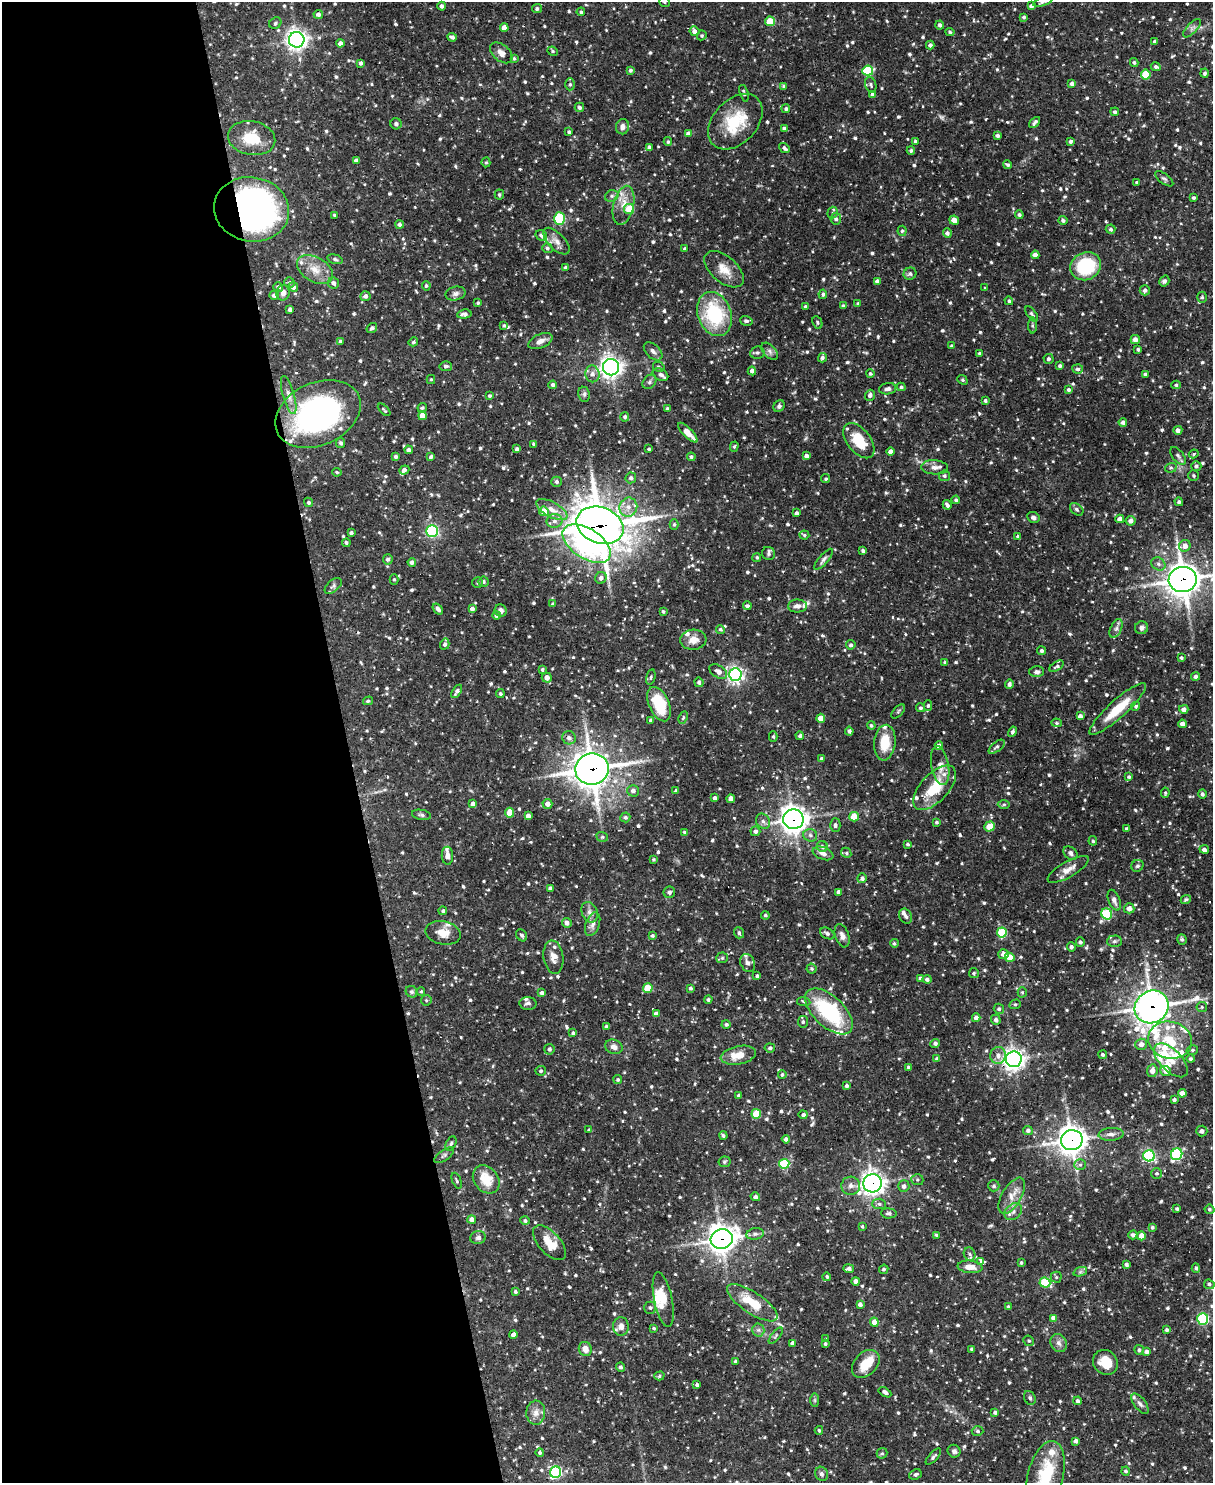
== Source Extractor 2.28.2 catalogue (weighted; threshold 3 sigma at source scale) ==
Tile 5 of 4 x 3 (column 1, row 2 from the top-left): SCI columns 1-1211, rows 1729-3209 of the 4844 x 4825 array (HDU 1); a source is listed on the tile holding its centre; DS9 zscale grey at full resolution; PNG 1215 x 1485 px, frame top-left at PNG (2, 2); each listed source drawn as its Kron ellipse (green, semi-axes under 4 px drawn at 4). Shown black and unused: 29% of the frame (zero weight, under 2 of 3 exposures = <1% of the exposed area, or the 3 px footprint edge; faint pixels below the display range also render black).
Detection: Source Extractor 2.28.2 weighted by HDU 2 'WHT'; one run over the whole footprint, this tile lists its part. Background 0.0919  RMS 0.0031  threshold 0.0138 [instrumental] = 3 sigma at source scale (4.5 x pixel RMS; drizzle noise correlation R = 1.50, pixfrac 1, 0.05/0.05 arcsec/px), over >= 5 px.
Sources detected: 1020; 1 too faint to see at this stretch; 4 inside a brighter object's white glare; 4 cosmic-ray / hot-pixel residue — neither listed nor drawn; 33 inside a brighter listed object's ellipse — not listed separately; of the other 978, all 500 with FLUX_AUTO >= 0.47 (the completeness limit of this list) listed and drawn (478 fainter detections not listed), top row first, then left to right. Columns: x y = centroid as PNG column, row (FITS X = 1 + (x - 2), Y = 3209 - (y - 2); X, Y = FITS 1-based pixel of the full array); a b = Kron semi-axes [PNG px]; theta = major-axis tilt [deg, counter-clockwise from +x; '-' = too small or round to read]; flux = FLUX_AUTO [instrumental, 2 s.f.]
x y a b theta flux
665 2 5 4 - 0.51
1043 2 10 4 19 0.7
442 6 4 4 - 0.89
1031 6 4 4 - 0.95
537 9 5 4 - 0.69
581 12 4 4 - 0.62
318 14 4 4 - 1.2
1024 17 4 4 - 0.58
770 21 5 4 - 6.7
275 23 6 5 - 0.71
940 25 4 4 - 0.78
504 28 4 4 - 2.4
1192 28 12 5 47 1
694 31 5 4 - 1.5
950 32 4 4 - 0.5
702 35 5 4 - 0.5
452 37 5 4 - 0.88
297 40 8 7 - 170
1155 41 3 3 - 0.63
340 43 4 4 - 1.2
930 45 4 4 - 0.9
553 51 5 4 - 0.49
501 53 13 8 -40 2.1
514 58 4 3 - 0.52
361 63 4 3 - 0.76
1134 63 4 4 - 0.58
1156 67 5 4 - 0.63
630 70 4 3 - 0.64
868 71 5 5 - 21
1205 73 4 4 - 0.61
1146 74 5 5 - 8.8
570 84 6 5 - 0.6
1072 84 4 4 - 1.1
871 85 8 5 -71 0.67
784 86 4 3 - 0.58
744 93 8 4 -72 0.72
873 94 4 4 - 1.8
579 107 5 4 - 0.78
786 109 4 4 - 0.58
1115 112 4 4 - 0.7
735 122 32 22 47 13
1035 123 7 3 47 0.72
396 124 6 5 - 0.98
623 127 7 6 - 1.3
784 128 4 4 - 0.84
569 132 4 4 - 0.59
688 133 4 4 - 1.4
997 135 4 3 - 0.84
252 138 24 17 -10 8.1
915 141 3 3 - 0.5
1070 141 4 3 - 0.74
668 142 4 4 - 0.56
649 148 4 4 - 1.1
784 148 6 4 -41 0.71
911 150 4 4 - 0.61
356 160 4 3 - 1.1
486 162 5 4 - 0.49
1008 165 5 3 - 0.59
1164 179 11 5 -37 0.73
1137 182 3 3 - 0.55
499 194 5 5 - 0.52
612 196 7 5 21 0.79
1194 198 3 3 - 0.6
623 205 20 10 77 4.2
252 209 38 32 -11 110
629 209 5 5 - 9.3
833 213 6 5 - 0.53
334 215 3 3 - 0.51
1019 215 4 4 - 0.8
559 218 6 5 - 27
836 219 6 5 - 0.84
954 220 5 4 - 2.7
1063 220 4 4 - 0.73
399 224 4 4 - 0.96
1111 229 5 4 - 0.66
902 231 5 4 - 0.55
947 233 5 4 - 0.88
541 235 6 5 - 0.72
556 241 17 8 -45 2.2
547 248 5 5 - 0.69
685 249 4 4 - 0.55
1035 255 4 4 - 1.3
335 259 8 4 -15 0.58
1086 266 16 13 26 18
566 267 4 4 - 0.64
724 269 23 13 -41 4.5
315 270 19 12 -30 4.8
910 274 6 6 - 0.87
877 281 4 4 - 1
1164 281 6 5 - 0.71
289 283 5 5 - 0.57
334 283 6 5 - 1.1
426 286 5 4 - 0.56
278 287 5 4 - 1
293 287 5 4 - 1.3
985 288 3 3 - 0.5
1145 290 5 5 - 0.94
283 293 8 6 80 1.7
455 294 10 7 13 1.1
823 294 4 4 - 0.62
274 295 5 4 - 0.86
365 296 5 5 - 1.1
1202 297 5 5 - 0.51
1009 301 4 4 - 0.49
478 303 4 4 - 0.5
858 303 4 4 - 0.48
843 306 4 4 - 0.58
805 307 4 3 - 0.48
290 309 4 3 - 1
464 314 7 4 6 1.1
715 314 23 16 -69 22
1032 314 9 4 -52 0.57
746 321 6 5 - 0.73
817 322 6 4 -64 0.5
504 325 4 3 - 0.48
1032 326 8 4 -90 0.61
372 328 5 4 - 0.82
1135 339 4 4 - 1.5
340 341 4 4 - 0.59
540 341 13 7 24 2.1
413 342 5 4 - 0.64
951 346 3 3 - 0.48
1138 349 3 3 - 0.51
653 351 11 6 -44 1.3
770 351 10 6 -46 1
757 352 7 6 - 0.7
979 353 4 4 - 0.47
822 358 5 4 - 0.66
1049 359 5 5 - 0.69
446 366 6 5 - 0.78
1060 366 4 4 - 0.61
611 367 8 8 - 160
659 367 6 5 - 0.55
1078 369 5 4 - 0.7
752 371 4 4 - 1.2
592 374 8 7 - 1.5
660 374 8 5 -30 1.2
870 374 4 4 - 0.59
1145 374 3 3 - 0.66
431 379 4 4 - 0.48
962 380 5 4 - 0.51
649 382 8 6 50 0.71
553 385 4 4 - 0.81
1176 385 4 4 - 0.48
901 387 4 3 - 0.57
888 389 9 5 9 1.1
1068 390 4 4 - 0.64
584 394 7 6 - 0.82
289 395 20 6 -74 2.1
870 395 5 5 - 1.1
490 396 4 3 - 0.56
985 401 3 3 - 0.7
779 406 6 5 - 0.71
422 408 5 4 - 0.53
667 408 4 3 - 0.57
384 410 8 3 -44 0.49
318 414 45 31 25 77
422 416 4 4 - 3.7
625 417 5 4 - 0.71
1123 422 4 4 - 1.1
1178 430 4 4 - 1.2
688 433 13 4 -45 3.1
859 441 20 11 -52 9.5
341 443 5 4 - 0.67
533 444 4 3 - 0.47
734 447 5 4 - 0.48
517 449 4 3 - 0.9
649 449 3 3 - 0.49
409 450 4 4 - 1.3
890 452 4 4 - 1.6
1194 454 5 4 - 0.51
806 456 4 4 - 1.2
1178 456 10 5 -51 0.8
396 457 4 4 - 0.83
431 457 4 3 - 0.76
691 457 4 4 - 0.74
1196 466 5 5 - 0.8
935 467 13 7 -3 1.7
1171 468 6 4 19 0.57
404 470 5 4 - 1.3
337 472 5 3 - 0.49
1194 475 5 5 - 0.5
944 476 5 5 - 0.77
631 478 5 5 - 0.94
826 479 4 4 - 0.48
557 482 5 5 - 0.81
956 500 4 4 - 0.64
309 502 5 4 - 0.62
1179 502 4 4 - 0.55
947 505 5 3 - 0.79
628 507 9 9 - 2.4
1077 509 7 5 -41 0.71
552 510 17 7 -29 3.2
544 511 5 4 - 5
796 513 4 4 - 0.74
1033 517 6 5 - 0.93
1120 519 4 4 - 1.6
554 521 8 7 - 1.3
1131 521 5 5 - 1.3
674 524 5 4 - 0.58
600 525 24 18 -20 660
432 531 5 5 - 51
351 533 4 3 - 0.7
804 535 5 4 - 0.48
1018 536 3 3 - 0.54
346 543 4 4 - 0.59
587 544 27 15 -33 150
1185 546 6 5 - 2.2
863 551 4 3 - 0.61
769 554 7 6 - 0.69
757 557 4 4 - 0.5
388 559 5 5 - 0.93
824 559 13 4 49 0.98
412 562 4 4 - 1.1
1158 564 7 6 - 0.97
601 578 6 5 - 1.1
1183 579 14 12 8 460
394 580 5 4 - 0.55
484 582 5 5 - 0.7
478 583 5 5 - 0.52
333 586 10 5 41 0.83
553 604 4 3 - 0.69
747 606 4 3 - 0.9
797 606 9 6 2 1.5
438 609 6 4 -53 0.96
472 609 4 4 - 1.2
501 611 6 6 - 1.7
663 611 3 3 - 0.49
496 615 4 4 - 0.98
1116 628 10 5 65 1.1
1142 628 6 6 - 1
720 629 4 4 - 0.61
693 640 13 10 5 2.7
445 644 5 4 - 0.82
851 645 5 4 - 0.68
1041 651 4 4 - 0.68
1181 658 3 3 - 0.6
945 662 4 4 - 0.56
1057 666 8 4 31 0.59
542 669 4 3 - 0.58
718 672 10 5 -33 2
1037 672 7 5 -2 0.89
735 674 6 6 - 96
1195 676 4 4 - 0.93
547 677 5 5 - 1.9
651 677 8 4 76 0.57
699 682 5 4 - 0.81
1009 684 5 4 - 0.96
457 691 7 4 58 1
500 694 4 4 - 0.63
368 701 5 4 - 0.58
659 704 18 10 -67 13
928 706 5 4 - 0.53
1136 706 5 4 - 0.51
920 708 4 4 - 0.59
1118 709 37 9 42 8.3
1184 709 4 4 - 1.4
898 712 8 4 48 0.55
1080 716 4 4 - 1.3
683 717 6 4 63 0.48
821 718 4 4 - 3.1
651 720 3 3 - 0.86
1056 723 5 4 - 0.5
1182 724 4 4 - 1.7
871 726 4 4 - 0.53
849 731 4 4 - 0.88
1012 732 5 4 - 0.6
800 736 4 3 - 0.7
773 737 5 4 - 0.51
569 738 7 6 - 1.3
885 743 18 10 84 7.3
939 746 4 4 - 2.3
997 747 9 4 39 0.78
821 758 4 4 - 0.69
940 766 20 8 -79 2.9
592 769 17 15 9 450
1129 777 4 4 - 0.58
935 788 27 13 47 11
633 791 6 6 - 1.3
676 791 3 3 - 0.64
1165 793 5 3 - 0.47
1202 794 4 4 - 0.78
715 798 4 3 - 1.1
731 799 4 4 - 2.3
473 804 4 4 - 1.5
547 804 5 5 - 1.7
1004 805 6 4 1 0.49
510 813 5 4 - 7.8
422 815 10 5 -10 0.73
528 816 4 4 - 1.5
625 817 5 5 - 0.75
854 817 4 4 - 7.3
793 819 10 9 - 250
763 821 8 6 -55 1.1
936 822 3 3 - 0.62
835 825 6 5 - 0.87
990 827 5 4 - 7.2
1126 829 3 3 - 0.61
755 831 5 5 - 1
685 832 4 3 - 0.57
810 835 7 6 - 0.92
602 837 6 4 -20 0.56
1093 841 5 3 - 0.56
908 844 4 3 - 0.58
822 847 6 5 - 0.73
1204 849 4 4 - 1.2
823 853 11 6 -20 1.5
846 853 5 4 - 0.53
1070 853 8 5 -42 0.97
447 856 9 5 -88 1.5
653 859 3 3 - 0.48
1137 866 6 5 - 0.6
1068 869 23 7 30 2.8
862 878 5 4 - 0.95
550 888 3 3 - 0.64
669 892 6 6 - 0.93
839 892 4 4 - 0.99
1186 899 5 4 - 0.72
1114 900 11 5 -69 1.3
1129 908 5 5 - 1.8
443 911 4 4 - 0.59
590 912 10 8 -68 1.5
1107 914 6 5 - 13
765 915 4 4 - 0.56
906 916 8 6 -65 0.83
567 923 5 4 - 1.5
593 924 12 7 70 1.6
1002 932 5 5 - 15
443 933 18 11 -12 3.7
739 933 6 5 - 0.72
827 933 8 5 -29 0.86
522 935 6 5 - 0.8
652 936 4 4 - 0.59
842 936 12 7 -72 1.6
1182 939 5 4 - 0.62
1114 941 7 6 - 0.67
1080 942 4 4 - 0.72
894 943 4 4 - 0.57
1071 947 4 4 - 0.81
1004 954 5 5 - 1.9
553 957 17 10 -82 2.5
1010 957 5 4 - 5.7
722 958 6 5 - 0.48
748 963 9 7 -66 1.6
812 969 5 5 - 0.51
974 973 5 5 - 0.5
757 976 4 3 - 0.59
920 979 4 4 - 1.1
927 979 4 4 - 0.79
648 988 5 5 - 9.4
690 988 3 3 - 0.6
412 992 6 5 - 0.62
421 992 4 4 - 0.48
1022 992 5 4 - 0.47
542 993 4 4 - 1.1
426 1000 5 5 - 0.58
708 1000 4 4 - 0.61
804 1002 7 4 -9 0.6
528 1003 8 6 -3 1
1015 1004 6 4 19 0.48
1152 1007 17 16 - 340
1202 1007 5 5 - 0.54
999 1009 5 5 - 0.67
829 1011 29 15 -43 27
656 1014 4 3 - 1.9
976 1018 4 4 - 1.8
996 1020 5 4 - 1.2
803 1022 6 5 - 0.68
726 1024 4 4 - 0.79
606 1026 4 3 - 0.59
573 1033 4 4 - 0.58
1170 1040 22 18 -13 13
935 1043 5 4 - 0.93
1141 1044 6 5 - 1.8
614 1047 9 7 -21 1.5
770 1048 5 4 - 0.71
549 1049 5 5 - 0.82
1192 1050 6 4 16 0.52
738 1055 18 9 11 5
998 1055 8 7 - 1.7
1103 1055 4 3 - 0.61
937 1059 4 3 - 0.76
1014 1059 8 8 - 170
1190 1059 4 4 - 0.55
1171 1060 21 11 -45 4.7
908 1067 3 3 - 0.5
541 1071 5 5 - 0.57
1152 1071 6 5 - 1.8
1166 1071 5 5 - 1.7
782 1075 4 4 - 0.56
618 1080 4 4 - 0.53
846 1086 4 4 - 0.77
1182 1093 4 4 - 2.2
739 1095 4 3 - 0.89
1174 1100 4 3 - 0.68
756 1114 5 5 - 11
803 1115 4 4 - 0.7
589 1130 3 3 - 0.49
1028 1130 5 4 - 0.97
1202 1131 6 5 - 1.2
1111 1134 12 6 4 1.5
723 1136 4 4 - 0.68
786 1139 4 4 - 0.94
1072 1140 11 10 - 310
451 1144 7 4 63 0.6
1177 1154 6 5 - 32
444 1155 11 5 34 0.8
1149 1156 6 5 - 45
724 1162 6 5 - 0.49
784 1164 5 5 - 17
1080 1165 6 5 - 0.7
1157 1174 5 5 - 0.6
486 1179 15 12 -51 6.8
917 1180 6 5 - 0.58
457 1181 8 3 -68 0.47
873 1183 9 9 - 180
851 1186 9 9 - 1.7
904 1186 6 5 - 1.2
994 1186 6 5 - 0.69
1012 1196 20 9 60 3.6
755 1197 5 4 - 1
879 1204 7 5 -2 0.75
1177 1209 3 3 - 0.66
1209 1209 5 4 - 0.5
1013 1212 10 7 39 1.5
889 1213 8 5 -5 0.74
472 1219 4 4 - 1.5
525 1221 4 4 - 0.56
862 1226 3 3 - 0.48
1152 1227 4 3 - 0.55
755 1234 9 5 9 0.95
936 1235 3 3 - 0.64
1133 1235 4 4 - 0.68
1141 1236 4 4 - 3.5
478 1238 8 6 11 0.88
722 1239 11 10 - 300
549 1243 21 11 -48 5.8
970 1254 7 5 -69 0.79
981 1261 4 3 - 23
1021 1263 3 3 - 0.55
1126 1264 4 3 - 0.85
970 1267 12 6 -6 2.8
1196 1268 4 4 - 0.51
849 1269 5 4 - 0.99
884 1269 5 4 - 0.49
1080 1272 7 4 18 0.67
827 1277 4 4 - 0.52
1056 1277 5 5 - 0.5
856 1281 4 4 - 1.6
1045 1283 5 5 - 18
1209 1284 5 4 - 0.66
515 1292 3 3 - 0.59
663 1300 28 9 -78 4.6
752 1303 29 10 -33 9
860 1304 4 4 - 1.2
1008 1307 4 4 - 0.48
650 1308 6 6 - 0.73
1053 1318 4 4 - 1.9
1203 1319 6 5 - 31
874 1322 4 4 - 3.4
621 1326 9 8 - 2.2
654 1328 4 3 - 0.5
758 1330 6 6 - 0.84
1167 1330 4 4 - 0.64
513 1335 4 4 - 1.9
776 1336 10 4 51 0.56
826 1339 3 3 - 0.48
1029 1341 5 5 - 0.5
792 1343 4 3 - 1.3
1059 1343 9 7 -62 1.4
825 1344 4 3 - 0.56
585 1349 7 6 - 2.1
972 1349 3 3 - 0.51
1139 1350 5 5 - 0.74
1146 1352 4 4 - 1
736 1361 4 4 - 0.69
1105 1362 13 11 -45 6
866 1364 16 11 46 6.2
620 1367 4 4 - 0.77
659 1376 5 4 - 0.5
697 1385 4 4 - 0.78
885 1392 7 4 -31 0.95
1030 1398 7 5 -64 0.8
815 1400 7 4 -90 0.5
1077 1401 4 4 - 0.78
1140 1404 12 5 -53 1.2
995 1412 4 3 - 0.77
536 1413 12 9 88 2.1
819 1430 4 3 - 0.48
978 1431 6 4 -3 0.57
1076 1441 4 4 - 1.1
954 1451 7 6 - 0.92
540 1453 4 4 - 0.53
882 1453 5 5 - 0.57
933 1457 10 4 48 0.78
1126 1471 4 4 - 0.58
556 1472 6 5 - 40
821 1474 7 6 - 0.89
915 1474 6 5 - 0.75
1045 1475 35 17 75 16
Overlapping masked pixels (flux is a lower limit): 11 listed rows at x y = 252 209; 600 525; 587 544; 1183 579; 592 769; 793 819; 1152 1007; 1014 1059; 1072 1140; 873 1183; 722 1239
Isophote crosses this tile's border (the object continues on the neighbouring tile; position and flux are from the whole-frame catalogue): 4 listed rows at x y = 665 2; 1043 2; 1183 579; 1045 1475